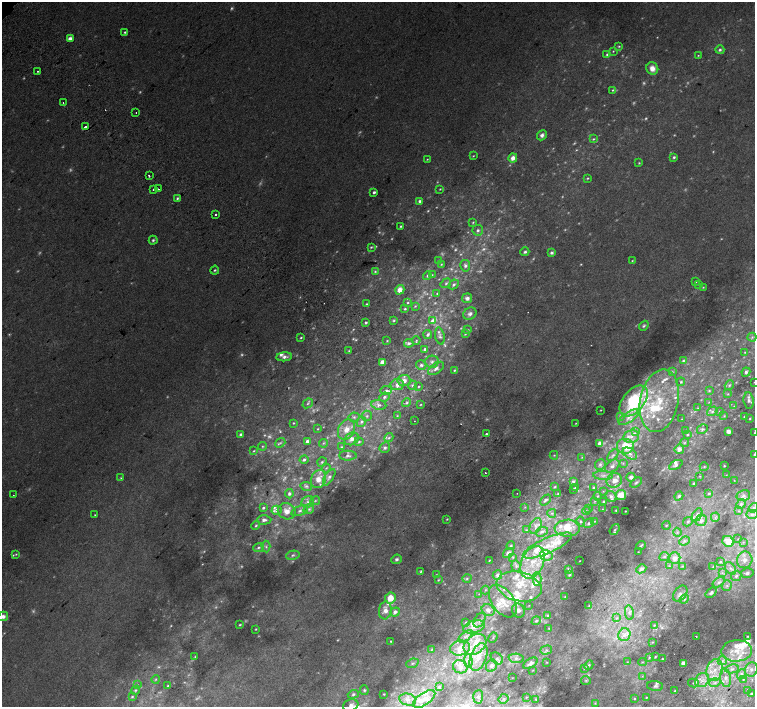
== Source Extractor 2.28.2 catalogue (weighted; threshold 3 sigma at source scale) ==
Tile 6 of 4 x 4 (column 2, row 2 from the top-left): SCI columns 1545-3050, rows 3072-4480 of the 6096 x 6079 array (HDU 1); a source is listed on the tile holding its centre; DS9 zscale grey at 2 x 2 block average (1 PNG px = mean of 2 x 2 image px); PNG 757 x 709 px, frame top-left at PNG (2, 2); each listed source drawn as its Kron ellipse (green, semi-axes under 4 px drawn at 4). Shown black and unused: <1% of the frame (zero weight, under 2 of 3 exposures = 2% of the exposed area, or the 3 px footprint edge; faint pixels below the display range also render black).
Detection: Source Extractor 2.28.2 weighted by HDU 2 'WHT'; one run over the whole footprint, this tile lists its part. Background 0.0558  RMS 0.013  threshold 0.0604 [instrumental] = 3 sigma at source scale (4.5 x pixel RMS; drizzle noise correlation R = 1.50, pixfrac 1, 0.0396/0.0396 arcsec/px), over >= 5 px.
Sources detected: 659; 185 too faint to see at this stretch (2 x 2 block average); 4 cosmic-ray / hot-pixel residue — neither listed nor drawn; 107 inside a brighter listed object's ellipse — not listed separately; the other 363 listed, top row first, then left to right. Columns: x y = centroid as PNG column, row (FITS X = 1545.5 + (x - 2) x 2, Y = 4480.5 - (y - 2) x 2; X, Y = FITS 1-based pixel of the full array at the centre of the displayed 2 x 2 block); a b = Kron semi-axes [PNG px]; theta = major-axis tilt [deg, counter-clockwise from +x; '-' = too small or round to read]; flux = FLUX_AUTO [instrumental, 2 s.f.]
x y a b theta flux
125 32 3 3 - 4.8
70 39 4 3 - 19
619 46 3 3 - 3.9
720 50 4 3 - 6.8
613 51 3 3 - 2.9
607 54 4 3 - 6.1
698 55 3 2 - 2.2
652 68 6 6 - 30
38 71 2 2 - 4.9
613 90 4 3 - 4.5
63 103 2 2 - 7.1
136 112 2 2 - 2.6
85 127 2 2 - 18
542 135 5 4 - 13
593 139 4 3 - 3.8
473 156 4 2 - 2.9
674 157 4 3 - 5.9
513 158 5 4 - 24
427 159 3 2 - 2.7
639 163 3 3 - 3.1
149 176 2 2 - 9.5
587 178 4 3 - 3.6
154 189 2 2 - 5.9
159 189 2 2 - 4.8
440 189 3 2 - 2.7
374 192 3 2 - 9
177 198 4 3 - 5.3
420 201 3 3 - 8.8
216 215 2 2 - 7.5
473 222 4 3 - 3.8
401 226 3 3 - 3.9
478 230 5 5 - 9.5
153 240 4 4 - 5.9
371 247 4 3 - 4.8
525 252 4 3 - 7.2
552 253 4 3 - 8.2
439 261 4 3 - 4.5
632 261 3 2 - 2.3
441 264 4 3 - 4
465 266 5 5 - 11
215 270 4 3 - 4.8
375 271 4 3 - 4.5
432 275 3 3 - 2.9
427 276 4 4 - 5.5
695 282 3 2 - 3.9
446 283 5 4 - 6.2
454 284 5 3 - 7.2
698 284 2 2 - 1.1
703 287 3 2 - 2.6
400 290 5 4 - 30
437 293 3 3 - 3.3
467 298 5 5 - 13
408 303 3 2 - 3
366 304 3 2 - 3.7
415 306 3 3 - 3.3
405 309 3 2 - 3.9
470 314 7 5 34 13
394 320 3 3 - 4.1
432 321 4 3 - 15
366 323 3 3 - 6.2
644 326 5 4 - 6.1
468 330 3 3 - 2.6
428 334 4 3 - 7.2
465 334 4 3 - 3.3
440 336 9 4 -79 8.1
752 337 4 4 - 5.6
301 338 3 2 - 3.7
416 340 4 3 - 4.1
387 341 3 3 - 2.8
409 343 5 3 - 10
425 349 3 3 - 10
349 351 4 3 - 4.1
745 352 3 3 - 3.7
284 357 8 4 5 13
683 361 4 3 - 4.9
382 362 3 3 - 30
432 362 7 6 - 12
421 365 5 5 - 9.1
436 368 9 5 34 16
454 370 3 3 - 4.2
672 372 3 3 - 2.9
746 372 5 4 - 8.6
404 380 6 5 - 21
681 382 4 3 - 3.5
754 382 2 2 - 1.5
397 385 6 5 - 15
412 385 4 4 - 6.6
729 385 5 3 - 5
419 386 3 2 - 3.4
709 390 4 3 - 4
386 391 5 4 - 8.4
728 394 4 3 - 3.6
384 397 5 4 - 9.1
749 400 8 5 -83 11
634 401 18 10 51 280
659 401 32 19 79 130
709 402 3 3 - 2.8
308 403 5 3 - 5.1
407 403 4 4 - 7.1
420 404 3 2 - 2.6
379 405 7 5 -9 14
734 406 4 2 - 2.7
698 408 3 2 - 2
601 410 2 2 - 1.8
712 411 5 4 - 9.5
719 411 3 2 - 1.9
367 416 5 5 - 8.3
397 416 3 2 - 2.5
620 416 4 4 - 4.9
724 416 4 3 - 3.6
354 417 5 4 - 7.5
629 417 12 5 34 22
744 417 3 3 - 3.6
682 419 3 2 - 1.4
750 419 2 2 - 2.7
414 421 2 2 - 1.4
362 422 5 4 - 8.8
293 423 3 2 - 3
576 423 3 2 - 2.4
318 429 3 2 - 2.3
346 429 11 8 63 38
702 429 6 4 31 7.1
686 430 3 3 - 2.6
636 431 4 3 - 4.9
728 431 3 3 - 26
754 433 2 2 - 1.9
241 434 4 3 - 8
486 434 2 2 - 4.4
687 435 3 3 - 3.4
631 436 8 6 11 18
389 438 5 4 - 6.3
352 439 7 6 - 19
307 441 3 3 - 11
359 442 4 3 - 4.3
280 443 5 3 - 6.1
323 443 4 3 - 4.1
684 443 4 4 - 5
600 444 4 3 - 19
262 446 4 4 - 4.7
626 446 9 8 - 70
342 447 4 3 - 4.1
385 448 6 5 - 9.9
679 449 5 4 - 20
254 451 4 3 - 3.4
630 454 8 5 -33 14
754 454 3 3 - 2.9
554 455 4 3 - 3.8
613 455 7 3 47 6.7
348 456 8 5 0 12
582 457 4 3 - 2.8
304 460 4 3 - 7.1
322 462 5 4 - 6.1
623 463 3 3 - 3.1
600 464 5 5 - 8.2
676 465 7 4 28 8.9
612 466 8 5 38 14
724 466 2 2 - 2.6
704 467 4 3 - 4.1
326 468 4 3 - 3.7
485 473 2 2 - 9.5
603 475 10 4 -3 15
726 475 2 2 - 1.7
700 476 3 3 - 2.2
329 477 9 4 58 12
631 477 4 4 - 16
121 478 3 3 - 2.7
318 479 9 7 64 36
614 480 8 7 - 31
734 480 2 2 - 1.1
573 481 3 3 - 6.6
636 483 6 3 35 6.3
693 483 3 2 - 4.3
306 486 6 4 -9 7.8
555 487 3 3 - 3.2
575 487 2 2 - 3.1
594 488 3 3 - 4.1
573 489 3 2 - 2.9
603 491 3 3 - 2.4
517 493 2 2 - 1.3
558 493 3 3 - 2.8
709 493 3 2 - 3.1
289 494 4 4 - 9.1
13 495 2 2 - 1.4
621 495 5 5 - 51
598 496 4 3 - 5.7
611 496 6 5 - 11
679 496 5 4 - 8.4
743 496 7 5 12 12
546 500 6 3 47 7.2
315 501 5 3 - 5.2
595 501 4 3 - 3.3
308 502 6 5 - 15
603 502 3 2 - 3.7
741 504 5 4 - 7.3
525 507 3 2 - 2.2
263 508 4 3 - 5.9
753 508 5 4 - 7.5
309 509 6 4 37 8.9
589 509 2 2 - 4.9
602 509 2 2 - 1.5
277 510 5 4 - 13
616 510 2 2 - 2.5
287 511 9 8 - 33
300 511 9 4 24 13
586 511 4 4 - 4.7
625 511 2 2 - 1.9
739 511 3 2 - 2.8
552 513 4 3 - 5.2
752 514 6 4 1 7.3
95 515 2 2 - 2.2
697 515 7 4 60 10
715 517 5 3 - 4.5
447 519 4 2 - 3.1
264 520 7 4 3 15
580 521 5 3 - 6.3
595 521 3 2 - 2.4
701 521 6 5 - 13
688 522 5 4 - 5.7
589 523 6 4 36 9.7
256 525 5 3 - 4.7
666 525 4 3 - 3.3
536 526 8 5 63 19
567 528 13 8 2 56
526 530 3 3 - 3.5
615 530 6 3 53 4.9
542 532 6 4 18 13
677 532 4 3 - 4.9
738 539 3 2 - 1.8
684 541 5 4 - 8.3
728 541 6 5 - 46
743 542 3 3 - 2.7
641 545 5 2 - 3.7
266 546 6 4 -86 9.2
511 546 4 3 - 4.2
547 546 27 7 24 80
258 547 5 4 - 8.9
638 552 2 2 - 1.4
508 553 5 4 - 12
16 554 4 3 - 3.2
293 555 7 4 14 8.3
546 555 6 5 - 17
513 557 4 3 - 2.9
664 557 5 3 - 5.5
675 558 6 5 - 23
396 559 5 4 - 8.6
489 560 2 2 - 2.1
745 560 8 7 - 29
579 561 2 2 - 1.2
533 562 17 11 66 83
720 562 4 3 - 4
516 566 6 4 -83 7.4
669 566 3 2 - 1.8
683 566 4 3 - 2.5
713 567 3 3 - 3
730 568 7 4 -51 13
568 569 4 3 - 3.7
641 569 5 3 - 7.8
421 571 3 2 - 4.2
722 573 3 2 - 3.5
747 573 6 4 15 12
436 575 3 3 - 2.8
497 575 5 4 - 14
569 575 3 2 - 3
736 576 5 5 - 11
467 578 4 4 - 6
537 579 7 4 89 9.8
438 580 3 2 - 2.9
719 582 7 4 33 11
519 586 23 14 -13 98
727 586 5 4 - 8.8
485 590 4 3 - 4.3
711 593 6 4 38 9.2
479 594 3 2 - 1.7
680 594 9 6 52 17
565 597 2 2 - 1.6
390 598 6 5 - 50
684 599 5 4 - 7.8
503 601 18 11 -55 60
529 605 3 2 - 1.3
589 606 3 2 - 1.9
385 610 9 6 84 32
488 610 6 5 - 19
518 610 7 6 - 15
395 612 5 4 - 18
629 613 7 4 -81 10
548 615 4 3 - 5.2
3 616 5 4 - 14
617 618 3 2 - 3.6
480 620 8 5 59 13
536 621 5 3 - 5
466 622 3 3 - 2.6
240 625 3 2 - 3.3
654 625 3 2 - 2.5
474 627 11 6 16 30
549 628 2 2 - 1.8
256 629 3 2 - 2.6
624 635 6 6 - 22
466 636 8 3 39 10
696 636 2 2 - 4.7
748 636 3 2 - 3.1
493 637 5 2 - 3.2
391 641 2 2 - 2.8
652 642 3 3 - 2.6
475 644 12 9 38 48
460 648 10 7 12 29
431 649 4 3 - 2.9
546 650 6 4 16 7.7
737 651 15 10 3 61
195 656 4 3 - 2.9
655 656 3 2 - 3
478 657 14 8 69 47
649 657 4 2 - 3.6
497 658 7 5 -43 10
516 658 7 4 -4 13
662 659 2 2 - 3.5
468 661 7 3 -86 8.8
722 661 5 3 - 8.7
547 662 3 2 - 1.6
627 662 3 3 - 2.1
642 662 4 2 - 2.2
412 663 6 4 22 8.9
530 663 8 4 31 15
683 663 3 3 - 19
589 665 5 3 - 4.9
491 666 6 5 - 13
460 667 7 6 - 17
584 668 4 2 - 2.8
732 669 7 4 12 11
751 669 7 6 - 16
533 670 3 2 - 1.6
715 670 11 8 77 49
741 674 5 4 - 9.3
642 676 3 2 - 2.7
512 678 2 2 - 1.1
726 678 9 5 -81 25
156 679 4 3 - 3.1
743 679 4 3 - 5.4
586 680 5 3 - 4.5
702 680 8 6 42 28
694 683 5 4 - 5.9
715 683 6 4 18 12
137 685 3 3 - 2.7
168 686 3 3 - 3.8
655 686 8 5 -4 8.6
439 687 4 3 - 3.7
135 690 5 4 - 5.1
364 690 5 4 - 5.2
748 690 3 3 - 4.6
675 691 2 2 - 4.7
353 694 5 4 - 8.6
384 694 2 2 - 2
751 694 3 3 - 4.9
132 697 4 3 - 4.3
478 697 7 5 84 8.3
526 697 3 2 - 2.6
646 697 3 2 - 3
424 699 13 6 34 28
504 699 5 4 - 8.6
536 699 4 3 - 3.1
634 699 3 3 - 3.3
408 700 8 6 -14 19
595 703 4 2 - 2.9
351 705 8 5 20 13
Overlapping masked pixels (flux is a lower limit): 1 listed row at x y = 85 127
Isophote crosses this tile's border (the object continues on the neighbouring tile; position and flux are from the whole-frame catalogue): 5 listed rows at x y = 754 382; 754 433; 754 454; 3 616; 351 705
Diffuse or blended objects may show on this block-average render without a row.